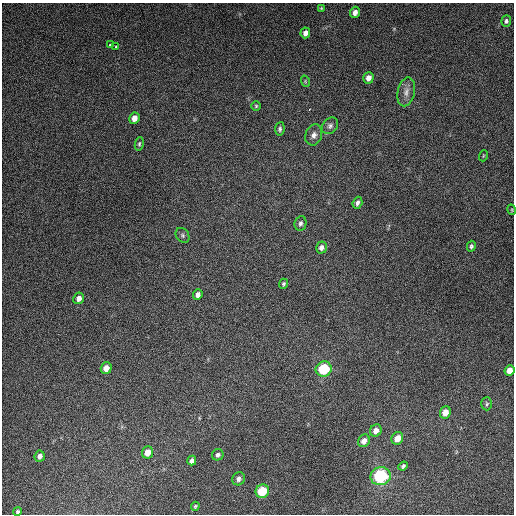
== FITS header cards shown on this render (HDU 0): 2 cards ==
NAXIS1  =                  512
NAXIS2  =                  512

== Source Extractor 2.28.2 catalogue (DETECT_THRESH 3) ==
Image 512 x 512 px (HDU 0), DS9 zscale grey, 1 PNG px = 1 image px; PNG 516 x 516 px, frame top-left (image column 1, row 512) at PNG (2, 3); each listed source drawn as its Kron ellipse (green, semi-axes under 4 px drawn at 4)
Background 4950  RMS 310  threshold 931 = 3 sigma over >= 5 px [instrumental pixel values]
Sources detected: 43; all 43 listed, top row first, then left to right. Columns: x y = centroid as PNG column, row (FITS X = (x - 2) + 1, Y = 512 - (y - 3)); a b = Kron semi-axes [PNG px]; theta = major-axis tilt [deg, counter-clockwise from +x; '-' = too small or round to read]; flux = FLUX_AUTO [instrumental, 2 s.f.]
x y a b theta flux
321 8 4 3 - 2.1e+04
355 12 6 5 - 1.0e+05
506 21 6 5 - 4.8e+04
305 33 5 5 - 8.7e+04
111 45 3 3 - 9.5e+04
116 46 3 3 - 3.2e+04
368 78 6 5 - 1.2e+05
305 81 6 3 -72 2.1e+04
406 92 15 8 77 1.4e+05
256 106 5 5 - 2.7e+04
134 118 6 5 - 1.6e+05
330 126 9 7 45 7.3e+04
280 129 6 4 80 4.3e+04
314 135 11 8 71 1.0e+05
139 144 7 4 80 3.3e+04
483 156 5 3 - 1.8e+04
357 203 6 4 70 5.7e+04
512 210 5 3 - 1.9e+04
300 223 7 6 - 6.1e+04
183 235 8 6 -54 4.9e+04
471 246 5 4 - 3.8e+04
321 247 6 5 - 7.8e+04
283 284 5 4 - 3.2e+04
198 295 5 4 - 8.8e+04
79 298 6 5 - 1.1e+05
106 368 6 5 - 1.5e+05
324 369 8 7 - 1.1e+06
509 370 5 4 - 1.6e+05
487 404 6 5 - 3.4e+04
445 412 6 5 - 1.9e+05
376 431 6 5 - 1.3e+05
397 438 6 5 - 2.4e+05
364 441 6 5 - 1.3e+05
147 452 6 5 - 1.8e+05
218 455 6 5 - 4.7e+04
40 456 5 5 - 7.8e+04
192 461 5 4 - 6.7e+04
403 466 5 4 - 4.2e+04
381 476 10 9 - 1.6e+06
238 479 7 6 - 7.3e+04
262 491 7 6 - 7.0e+05
195 506 4 4 - 2.9e+04
17 512 4 3 - 3.9e+04
At the frame edge (FLAGS 8, measured only in part): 1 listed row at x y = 17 512